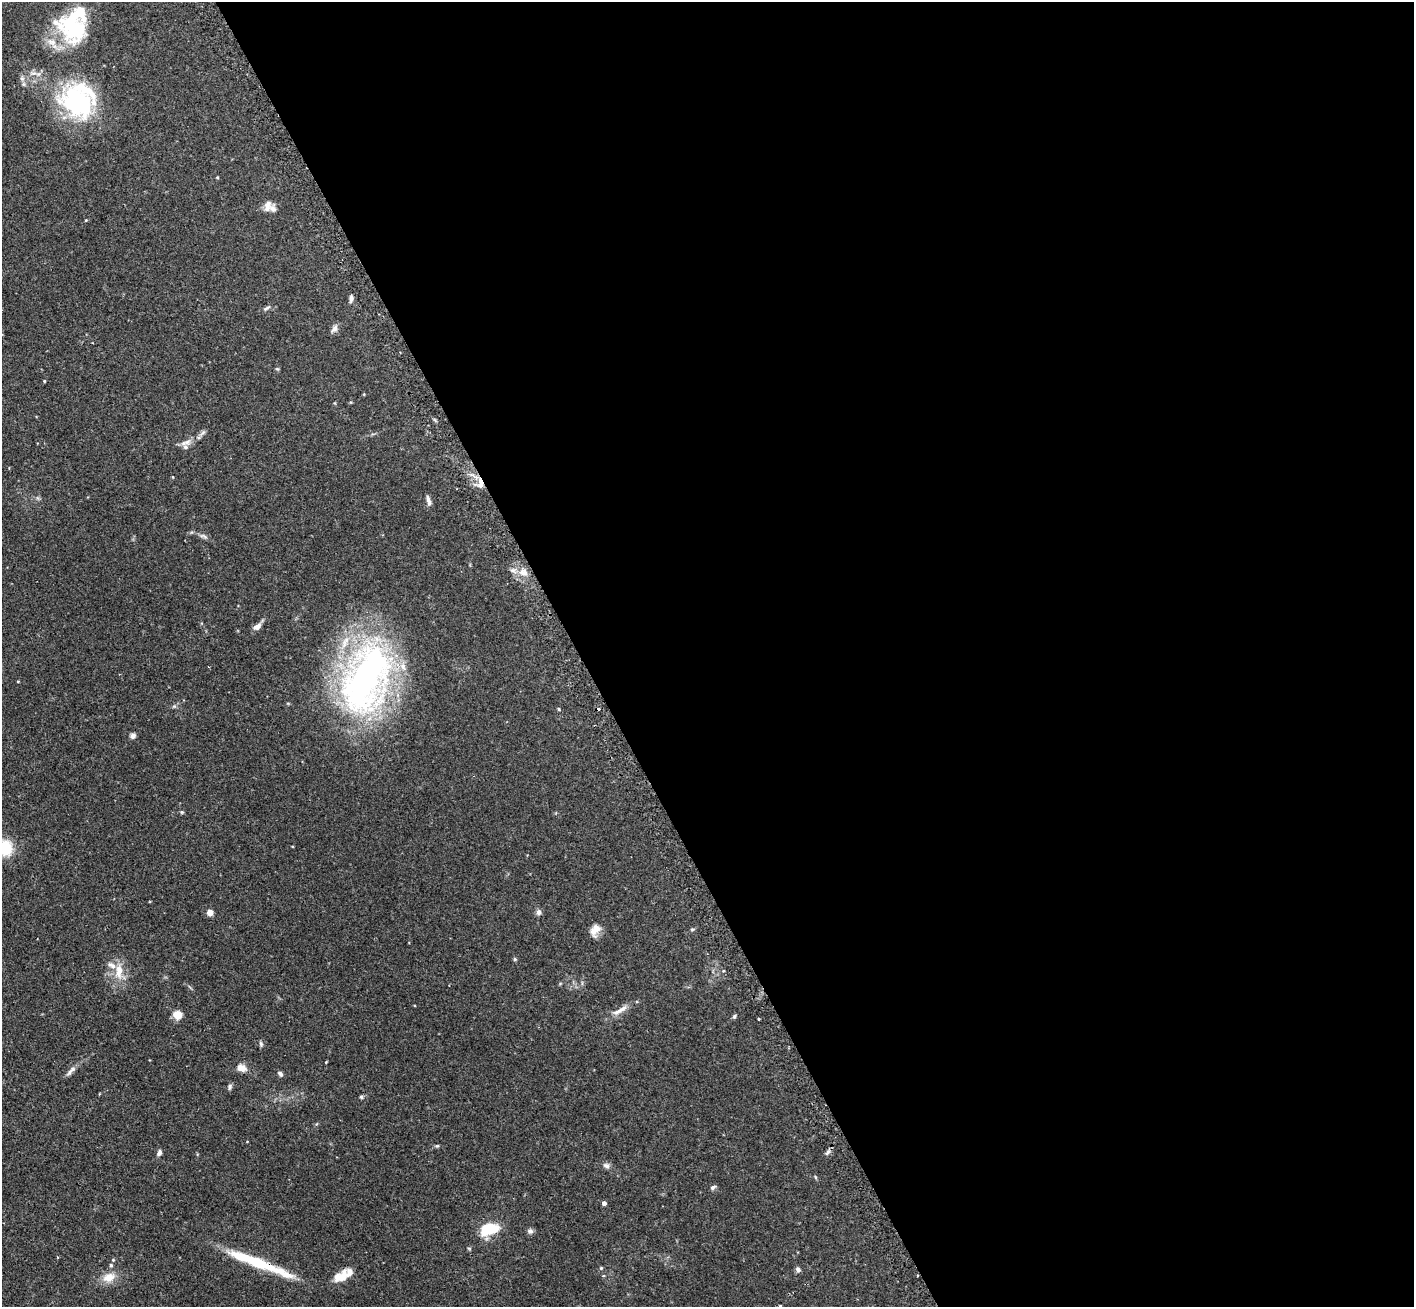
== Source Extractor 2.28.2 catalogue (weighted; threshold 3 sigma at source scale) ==
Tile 8 of 4 x 4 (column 4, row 2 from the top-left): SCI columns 4280-5691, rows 2793-4097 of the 5734 x 5719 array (HDU 1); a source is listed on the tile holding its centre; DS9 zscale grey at full resolution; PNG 1416 x 1309 px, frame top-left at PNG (2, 2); no overlay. Shown black and unused: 59% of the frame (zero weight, under 2 of 3 exposures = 4% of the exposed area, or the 3 px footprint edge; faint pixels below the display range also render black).
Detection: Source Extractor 2.28.2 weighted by HDU 2 'WHT'; one run over the whole footprint, this tile lists its part. Background 0.153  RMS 0.0061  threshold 0.0275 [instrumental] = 3 sigma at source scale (4.5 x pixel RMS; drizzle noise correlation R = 1.50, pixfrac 1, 0.05/0.05 arcsec/px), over >= 5 px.
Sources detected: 75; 2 inside a brighter object's white glare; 1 cosmic-ray / hot-pixel residue — not listed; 13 inside a brighter listed object's ellipse — not listed separately; the other 59 listed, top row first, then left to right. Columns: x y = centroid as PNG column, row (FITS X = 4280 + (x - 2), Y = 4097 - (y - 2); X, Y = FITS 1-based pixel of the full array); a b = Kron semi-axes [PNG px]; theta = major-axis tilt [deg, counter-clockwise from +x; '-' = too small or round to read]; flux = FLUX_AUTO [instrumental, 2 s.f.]
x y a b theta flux
75 30 45 33 -17 47
77 102 53 37 -37 70
267 206 14 8 74 3.7
86 220 4 3 - 0.45
351 299 10 5 87 1.7
267 308 12 4 34 1.4
334 329 11 7 55 2.5
400 353 3 2 - 0.57
277 369 6 5 - 0.7
44 381 3 3 - 0.41
202 433 13 5 45 1.9
187 442 11 9 47 3.3
173 477 4 3 - 0.44
480 483 14 6 -83 4.7
428 500 14 5 -76 2.1
203 536 13 5 -19 2
523 572 13 9 -17 5.5
257 626 10 6 36 3.3
366 678 78 44 72 240
18 681 3 2 - 0.53
174 706 6 5 - 0.96
558 709 4 3 - 1
133 736 7 6 - 1.8
182 812 6 4 -21 0.75
5 848 15 13 -77 22
210 912 5 5 - 5.1
539 912 8 6 77 1.8
692 929 6 4 19 0.76
595 930 15 9 67 5.8
515 959 5 4 - 0.82
119 971 24 11 84 9.5
723 971 4 3 - 0.5
622 1009 23 7 31 5.4
177 1015 7 6 - 9.9
734 1016 6 4 53 1
759 1019 3 3 - 0.95
261 1044 8 5 -79 1.2
326 1062 3 3 - 0.36
242 1069 13 9 17 3.7
70 1072 13 6 56 2.3
280 1074 7 5 -46 1.7
230 1087 8 5 78 1.3
361 1097 6 5 - 0.94
437 1146 7 5 6 0.79
828 1152 9 4 36 1.6
159 1153 7 5 73 1.9
606 1165 10 7 -20 2
815 1177 6 3 -71 0.63
713 1187 7 5 32 1.5
604 1203 4 4 - 1.9
486 1227 21 13 60 13
530 1231 8 7 - 1.7
113 1260 5 4 - 0.62
260 1263 57 14 -22 25
601 1268 5 5 - 0.68
798 1269 7 5 -55 1.7
109 1277 19 11 20 7.6
341 1277 19 12 37 8.5
780 1306 3 2 - 0.49
Overlapping masked pixels (flux is a lower limit): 2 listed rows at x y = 480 483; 260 1263
Isophote crosses this tile's border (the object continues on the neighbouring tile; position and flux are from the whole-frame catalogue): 1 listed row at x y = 5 848